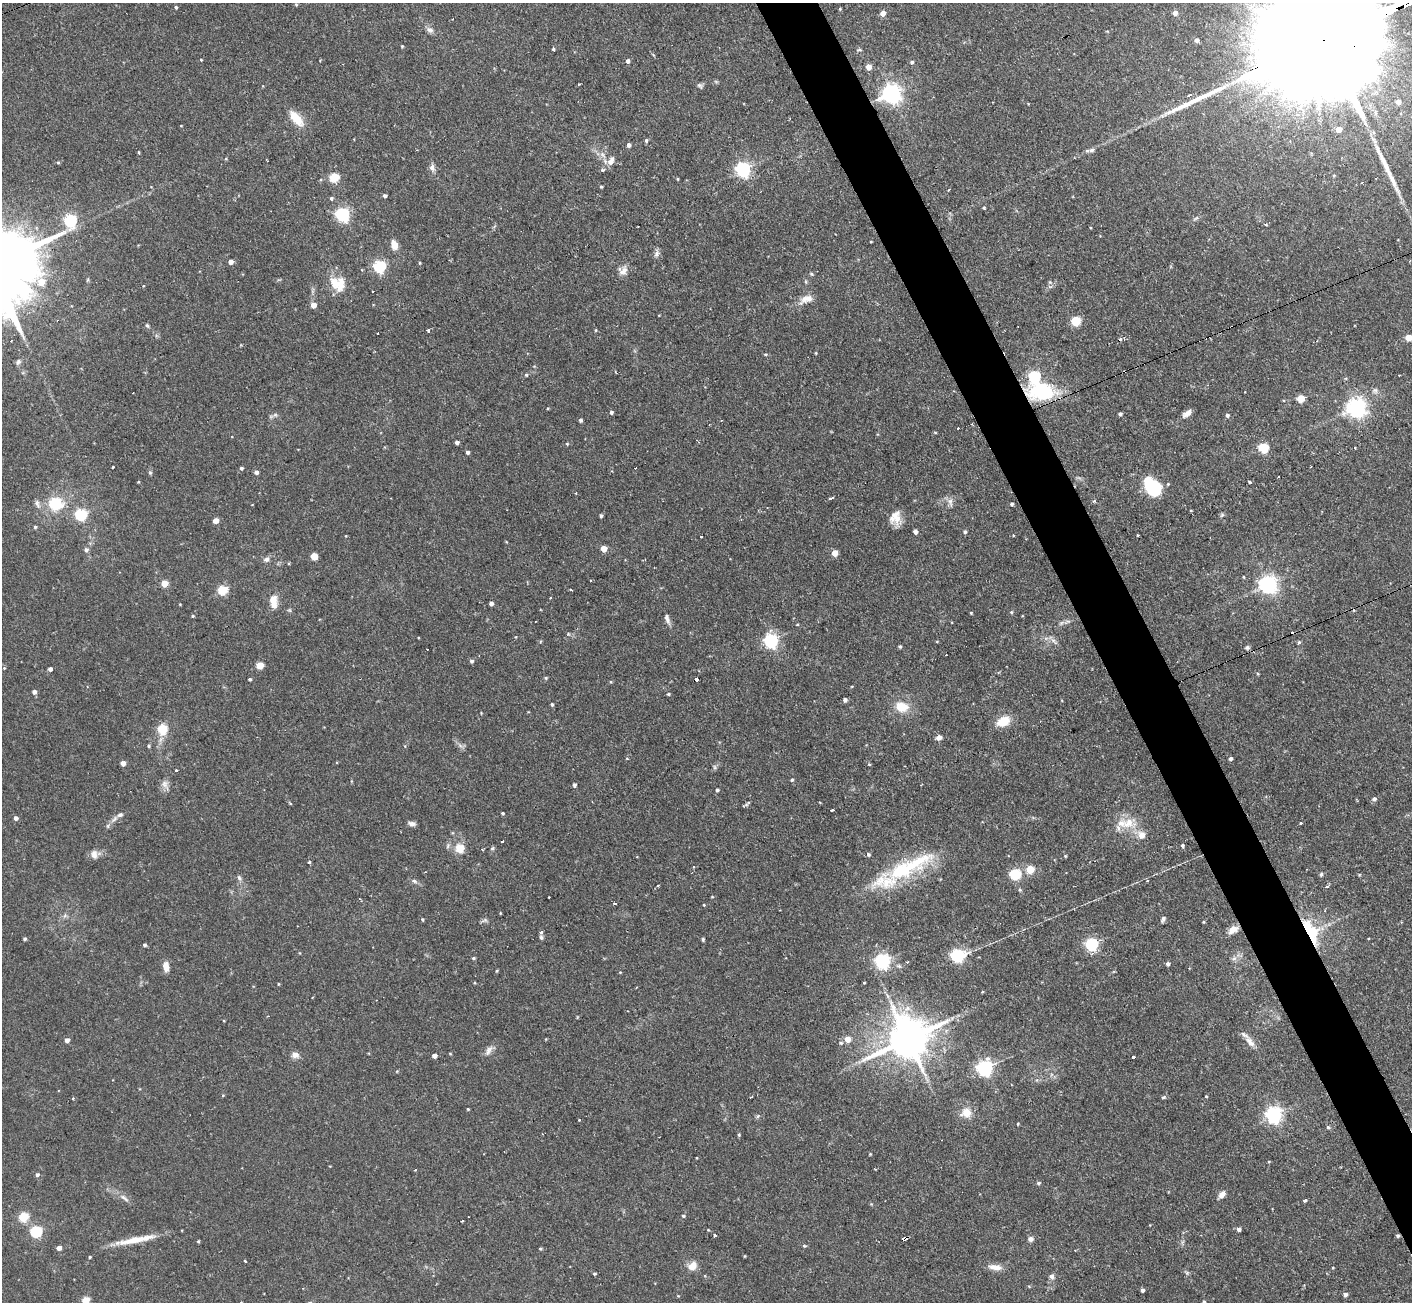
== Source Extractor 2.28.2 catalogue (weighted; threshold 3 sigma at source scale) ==
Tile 6 of 4 x 4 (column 2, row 2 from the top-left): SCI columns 1411-2820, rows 2745-4044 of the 5641 x 5624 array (HDU 1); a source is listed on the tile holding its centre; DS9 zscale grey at full resolution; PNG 1414 x 1304 px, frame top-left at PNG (2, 3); no overlay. Shown black and unused: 4% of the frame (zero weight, under 2 of 3 exposures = <1% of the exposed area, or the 3 px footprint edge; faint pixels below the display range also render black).
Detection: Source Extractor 2.28.2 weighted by HDU 2 'WHT'; one run over the whole footprint, this tile lists its part. Background 0.094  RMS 0.0058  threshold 0.0261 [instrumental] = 3 sigma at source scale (4.5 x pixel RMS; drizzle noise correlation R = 1.50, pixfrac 1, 0.05/0.05 arcsec/px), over >= 5 px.
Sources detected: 294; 1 inside a brighter object's white glare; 13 cosmic-ray / hot-pixel residue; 3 long thin detections or spike segments (spike, bleed or trail) — not listed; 4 inside a brighter listed object's ellipse — not listed separately; the other 273 listed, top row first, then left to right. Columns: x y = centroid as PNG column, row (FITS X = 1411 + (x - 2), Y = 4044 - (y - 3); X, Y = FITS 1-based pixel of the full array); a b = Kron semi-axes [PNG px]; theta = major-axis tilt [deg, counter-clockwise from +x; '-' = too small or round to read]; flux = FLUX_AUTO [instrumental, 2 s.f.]
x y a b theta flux
296 4 4 4 - 0.6
176 7 4 4 - 0.77
840 9 4 3 - 0.58
883 13 5 5 - 5
1175 13 5 5 - 3.3
430 30 9 7 0 2.2
1107 31 5 3 - 0.47
1325 39 113 22 22 64000
1196 40 5 4 - 1.7
402 46 3 3 - 0.61
553 49 3 3 - 1.6
859 49 7 4 0 0.93
201 60 3 3 - 0.47
628 61 5 4 - 1.8
912 62 5 5 - 1.2
869 67 5 4 - 6.1
579 84 2 2 - 0.53
700 86 9 5 -40 1.3
892 93 7 7 - 320
1189 95 4 3 - 1.7
1398 102 7 6 - 3.8
296 118 25 10 -50 9.9
1338 129 5 5 - 4.8
1373 132 6 4 -70 0.92
646 140 5 4 - 1.1
629 145 5 4 - 1.9
1091 150 7 5 19 1.8
138 152 4 3 - 0.54
226 159 4 4 - 0.56
611 161 10 7 63 4.3
58 162 4 4 - 0.68
432 168 9 7 -82 2.3
743 169 6 6 - 150
602 170 3 3 - 1.8
334 177 5 5 - 30
678 179 4 3 - 0.56
601 187 3 3 - 0.7
949 190 3 2 - 0.65
385 196 4 3 - 1.4
331 198 5 4 - 1
984 208 4 4 - 0.73
342 214 6 6 - 120
1196 218 9 3 33 1.1
70 220 6 6 - 87
1265 225 5 3 - 0.75
871 242 3 2 - 0.42
394 245 10 6 -75 5.7
656 254 10 7 73 2.2
231 262 4 4 - 3.5
420 263 3 3 - 0.58
379 266 5 5 - 84
623 271 13 12 - 4.3
811 274 5 4 - 0.76
341 284 23 12 82 8.6
806 299 22 10 23 5.9
313 305 4 4 - 5.8
1076 321 6 5 - 32
147 325 6 4 -61 0.9
428 329 4 3 - 2.7
596 330 5 3 - 0.54
378 333 2 2 - 0.81
1408 337 5 4 - 9
816 353 4 3 - 0.48
765 354 6 3 7 0.66
18 362 8 6 63 1.5
526 375 4 4 - 0.75
1034 376 6 6 - 74
1375 390 8 8 - 2
1042 391 36 20 -3 40
133 393 2 2 - 0.47
1301 398 5 5 - 16
1357 407 7 7 - 320
611 412 4 4 - 1.1
1187 413 12 6 36 3.2
1120 414 4 3 - 1.3
275 415 7 6 - 1.4
1227 415 5 4 - 1.4
580 420 4 4 - 1.3
958 428 3 3 - 0.89
457 442 4 4 - 1.7
567 444 4 4 - 0.65
1263 447 5 5 - 39
467 452 4 4 - 1.4
113 467 3 2 - 0.43
241 468 4 4 - 1.2
256 472 4 4 - 2
150 473 6 5 - 0.88
1278 477 2 2 - 0.63
138 482 4 3 - 0.43
1249 482 4 3 - 1.2
1168 484 4 4 - 0.56
1154 490 16 12 -87 27
576 493 3 3 - 0.76
830 498 4 3 - 5.6
1094 501 4 3 - 1.1
950 502 13 7 -73 2.7
56 504 19 17 -1 19
1011 504 4 3 - 1
81 515 6 5 - 61
1222 515 6 5 - 0.91
601 516 4 4 - 0.93
895 518 16 14 77 7.5
215 521 4 4 - 6.6
35 527 4 4 - 0.85
915 532 4 4 - 2.2
965 532 5 5 - 1
701 536 3 3 - 1.4
1138 536 3 3 - 1.1
604 549 4 4 - 8
86 550 6 6 - 1.6
835 553 5 4 - 7.7
314 556 6 6 - 5.1
266 559 8 6 27 2.1
164 583 5 4 - 13
1268 584 7 6 - 260
223 590 5 5 - 34
571 590 3 2 - 0.78
273 601 16 9 -86 6.6
491 603 4 4 - 2.1
180 604 4 3 - 0.42
1011 612 5 4 - 0.78
971 613 3 3 - 0.55
192 616 4 3 - 0.65
667 619 13 5 -72 2.6
1061 623 8 4 45 1.4
797 625 4 3 - 0.55
771 641 6 6 - 120
1054 641 13 4 -41 2.1
1299 642 5 5 - 0.88
900 647 5 4 - 0.78
1247 647 7 6 - 1.5
471 661 5 4 - 1.4
260 665 5 5 - 14
4 668 4 3 - 0.52
50 669 4 4 - 2.2
545 678 5 4 - 0.8
250 679 4 3 - 0.85
697 679 4 4 - 6.5
611 682 4 3 - 0.52
34 692 4 4 - 2.2
668 694 4 4 - 0.64
845 700 4 4 - 1.8
552 704 4 3 - 0.93
902 707 16 11 -12 11
1003 721 14 10 25 11
162 729 5 5 - 29
939 738 7 5 11 2.4
148 746 4 4 - 0.85
627 759 4 3 - 0.42
1231 759 4 4 - 1.2
123 763 4 4 - 3.9
869 764 3 2 - 1.2
715 767 7 4 -89 1.1
176 771 3 3 - 2.6
792 780 5 4 - 0.78
165 785 13 7 -61 3.1
574 785 4 4 - 1.5
717 790 4 3 - 1
1374 799 5 5 - 1.5
290 803 5 3 - 0.58
746 804 9 3 35 1
832 810 4 3 - 1.8
503 813 4 3 - 0.67
16 818 5 4 - 1.9
114 819 13 5 45 2.6
1128 823 22 15 -10 13
1301 823 3 3 - 0.77
412 824 9 5 -9 2.1
502 842 3 2 - 0.39
1182 845 5 4 - 1
459 848 13 12 - 8.4
492 848 6 5 - 0.97
94 854 11 8 -83 3.5
868 854 5 4 - 1.1
1065 856 4 3 - 0.56
309 862 3 3 - 1.7
908 867 90 18 27 52
1030 869 5 5 - 19
1015 874 5 5 - 49
1321 874 5 4 - 0.89
1359 875 5 3 - 0.53
239 878 9 5 -60 1.6
1147 880 3 3 - 0.9
414 881 8 5 -19 1.4
658 886 3 2 - 1.1
1326 886 3 3 - 1.6
1020 890 6 3 -19 0.76
549 897 2 2 - 0.57
712 897 4 3 - 0.47
615 904 5 2 - 0.74
704 905 4 3 - 0.46
422 919 4 4 - 0.72
1163 919 8 4 62 1.6
484 920 10 5 11 1.4
1204 922 5 3 - 0.53
1233 930 14 8 30 4.8
1311 931 33 13 -63 30
541 932 3 3 - 5.7
541 938 5 5 - 1.1
25 939 4 4 - 0.92
703 939 5 3 - 0.74
1092 944 6 6 - 95
144 945 4 4 - 1.1
300 953 5 3 - 0.41
957 955 7 6 - 110
473 958 4 3 - 0.86
1234 958 7 6 - 1.8
882 961 6 6 - 140
908 962 3 2 - 1.2
1168 964 5 4 - 1.6
166 966 11 6 -84 5.1
497 971 4 3 - 0.59
620 972 4 3 - 0.45
864 983 3 3 - 0.51
278 984 4 3 - 0.47
847 1039 5 5 - 7.6
907 1039 13 11 28 2300
67 1040 4 4 - 3.1
1250 1042 18 7 -53 4.5
841 1043 5 4 - 0.92
489 1051 15 7 62 3
295 1055 10 8 -1 3.1
434 1056 4 4 - 3.1
1133 1058 3 3 - 4.2
984 1068 6 6 - 180
223 1095 5 3 - 0.52
1206 1096 3 3 - 0.56
1163 1097 6 4 4 0.93
73 1099 3 2 - 0.53
468 1109 4 3 - 0.5
966 1113 12 11 - 7.1
1274 1115 6 6 - 210
758 1116 6 4 70 0.8
579 1120 3 2 - 0.98
1018 1124 4 3 - 0.56
1328 1127 5 4 - 0.88
739 1135 4 3 - 0.71
870 1154 4 3 - 0.49
1269 1162 4 3 - 0.51
415 1170 3 3 - 0.67
37 1175 5 5 - 1.3
1038 1183 6 4 15 0.98
1222 1195 9 6 48 3.2
124 1198 15 4 -42 2.5
1305 1200 4 3 - 6.2
683 1216 4 4 - 0.83
23 1217 5 5 - 31
462 1220 3 2 - 0.81
1239 1229 4 4 - 1.7
36 1231 6 5 - 60
714 1236 3 3 - 3
1398 1236 4 4 - 1
905 1239 5 3 - 14
1030 1239 7 6 - 2
134 1240 51 7 11 13
804 1246 5 4 - 0.75
59 1248 4 4 - 3.5
540 1249 4 3 - 0.7
744 1256 3 2 - 0.47
90 1257 3 3 - 0.62
245 1261 3 2 - 1.1
692 1266 10 8 38 6.4
995 1267 19 7 -6 4.7
1333 1267 4 2 - 0.49
1187 1273 6 4 -18 0.9
594 1274 4 4 - 0.81
1052 1276 7 6 - 1.7
1029 1286 5 3 - 0.48
1142 1290 4 3 - 1.5
1345 1294 5 4 - 2
86 1300 5 4 - 17
241 1302 4 2 - 0.4
1204 1302 5 4 - 1.1
Overlapping masked pixels (flux is a lower limit): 6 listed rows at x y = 1325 39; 1042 391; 697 679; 1311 931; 1398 1236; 905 1239
Isophote crosses this tile's border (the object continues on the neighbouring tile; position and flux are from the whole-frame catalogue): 5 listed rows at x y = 1325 39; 1408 337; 86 1300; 241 1302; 1204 1302